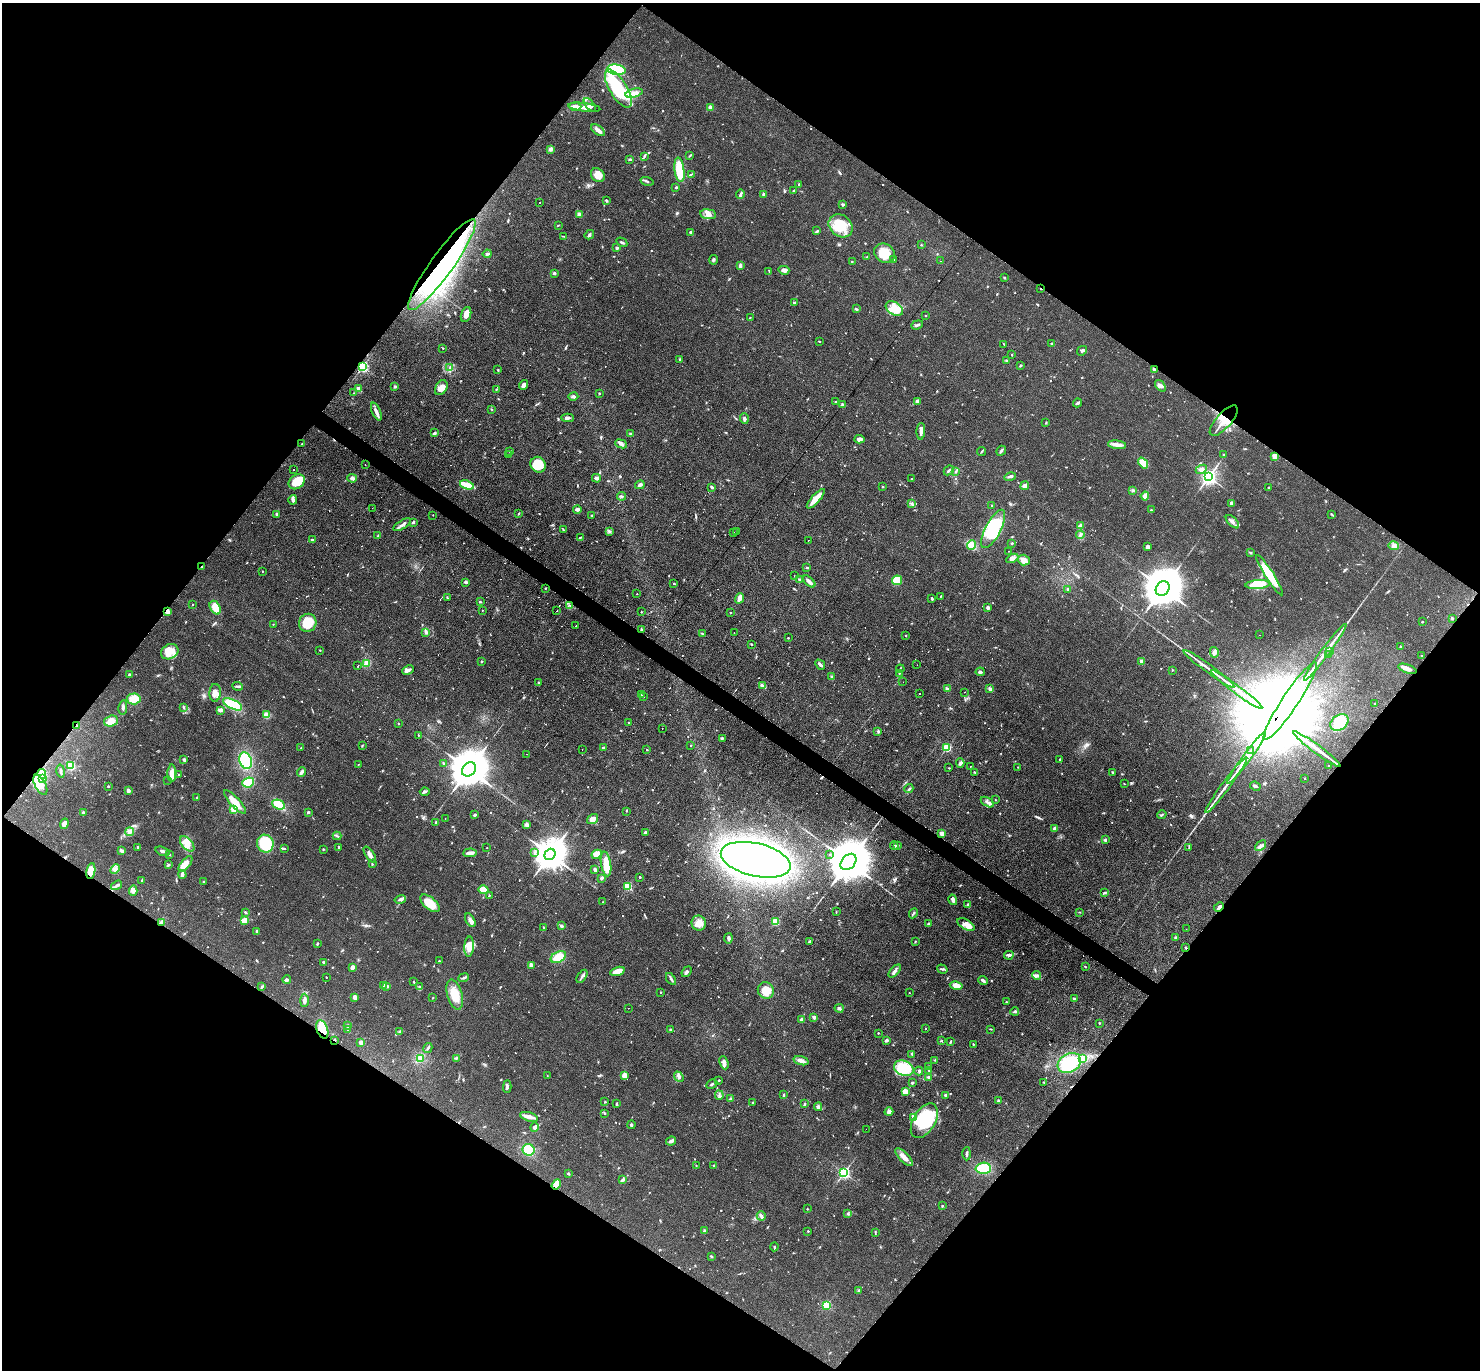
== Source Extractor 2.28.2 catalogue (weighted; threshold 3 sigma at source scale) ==
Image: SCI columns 130-6040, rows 297-5766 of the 6089 x 6079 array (HDU 1 of 3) = the unmasked area's bounding box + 8 px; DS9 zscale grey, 4 x 4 block average (1 PNG px = mean of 4 x 4 image px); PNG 1482 x 1372 px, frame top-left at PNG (2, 3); each listed source drawn as its Kron ellipse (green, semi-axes under 4 px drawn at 4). Shown black and unused: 50% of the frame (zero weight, under 3 of 4 exposures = <1% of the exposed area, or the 3 px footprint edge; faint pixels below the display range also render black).
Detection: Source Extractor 2.28.2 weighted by HDU 2 'WHT'. Background 0.0607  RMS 0.0056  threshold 0.0254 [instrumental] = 3 sigma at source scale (4.5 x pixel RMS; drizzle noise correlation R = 1.50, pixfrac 1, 0.05/0.05 arcsec/px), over >= 5 px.
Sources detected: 1018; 2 too faint to see at this stretch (4 x 4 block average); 6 inside a brighter object's white glare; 60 cosmic-ray / hot-pixel residue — neither listed nor drawn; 11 coinciding with a brighter row at this scale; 39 inside a brighter listed object's ellipse — not listed separately; of the other 900, all 500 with FLUX_AUTO >= 1.82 (the completeness limit of this list) listed and drawn (400 fainter detections not listed), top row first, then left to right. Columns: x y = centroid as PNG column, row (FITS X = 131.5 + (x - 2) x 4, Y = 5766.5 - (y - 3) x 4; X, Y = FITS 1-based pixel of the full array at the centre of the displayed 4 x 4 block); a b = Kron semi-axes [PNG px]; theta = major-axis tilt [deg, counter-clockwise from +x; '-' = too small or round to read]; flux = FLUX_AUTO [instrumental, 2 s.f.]
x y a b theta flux
616 70 9 5 -7 220
618 88 21 8 -59 260
634 93 9 4 14 20
590 105 8 3 -49 13
575 106 6 3 -2 30
584 107 16 3 -6 30
710 108 3 3 - 24
598 130 8 3 -35 19
551 149 4 3 - 11
644 156 3 2 - 4
689 156 3 2 - 2.3
630 159 3 2 - 5
679 170 12 5 -83 94
691 174 3 2 - 2.8
598 175 8 6 -44 35
647 181 7 2 -16 4.9
799 185 3 2 - 3.7
676 187 3 2 - 3.1
794 190 3 2 - 2.9
740 194 5 2 - 5.9
764 195 3 3 - 6.7
606 200 3 2 - 5.1
540 203 2 2 - 1.8
843 204 3 2 - 6
579 214 3 3 - 12
708 214 8 5 -7 20
558 225 2 2 - 1.9
841 226 13 10 -42 95
817 231 3 2 - 3.4
690 232 3 2 - 4.8
589 235 5 2 - 6.1
564 236 3 2 - 2.1
622 242 6 2 -31 5.2
921 245 2 2 - 2.3
617 248 3 2 - 7.4
884 253 11 9 -32 57
487 254 4 3 - 6.4
867 257 2 2 - 2.2
713 260 4 3 - 5.6
894 260 2 2 - 2.1
852 261 3 2 - 2
940 261 2 2 - 2
442 265 55 11 54 480
740 266 4 2 - 14
784 270 5 4 - 13
769 271 2 2 - 1.9
554 273 2 2 - 14
1004 277 2 2 - 2.3
1041 289 2 2 - 3.1
794 303 2 2 - 11
894 308 9 6 -32 47
856 309 4 2 - 4.4
466 315 8 5 72 21
925 315 2 2 - 4.9
750 318 2 2 - 1.9
917 325 6 2 20 6.2
819 341 3 2 - 2.4
1052 343 3 3 - 3.6
1004 344 2 2 - 2.6
443 348 2 2 - 3.5
1082 351 5 3 - 6.2
1012 355 2 2 - 2
679 359 2 2 - 2
1007 360 2 2 - 1.9
1020 365 3 2 - 3.8
363 366 2 2 - 400
450 368 2 2 - 2.3
498 370 2 2 - 2.8
1154 370 4 2 - 4.9
523 385 5 3 - 11
1160 386 6 4 -51 12
395 387 3 2 - 5.6
441 388 8 5 58 23
359 389 2 2 - 57
496 389 3 2 - 2.8
354 393 2 2 - 2.5
599 393 2 2 - 4.3
573 396 5 3 - 6.9
918 401 4 4 - 11
836 402 2 2 - 3.7
1078 403 5 2 - 6.9
842 405 3 2 - 4.9
492 409 2 2 - 1.9
376 412 9 2 -67 17
568 418 6 3 -3 9.5
744 419 5 3 - 8.6
1224 421 19 7 49 57
1046 422 2 2 - 2.7
921 431 8 3 86 14
434 433 4 2 - 4.6
630 433 3 2 - 5.4
860 439 5 3 - 14
302 444 3 2 - 3.6
621 444 6 3 -24 11
1117 445 9 3 -8 22
510 451 2 2 - 3.1
982 451 5 2 - 3.1
1001 451 5 2 - 8
509 455 3 2 - 3.5
1224 455 2 2 - 1.9
1275 456 2 2 - 65
1143 463 6 4 -50 52
365 465 2 2 - 5.2
538 465 8 7 - 88
1201 469 6 3 25 16
293 470 2 2 - 3.1
949 470 5 2 - 6.1
955 472 2 2 - 2.4
1010 477 6 3 11 6.4
1209 477 3 3 - 1100
352 478 4 3 - 7.9
596 478 4 3 - 11
912 479 2 2 - 2.7
297 482 8 6 36 58
467 485 7 2 -19 130
640 485 5 3 - 9.8
1025 486 4 3 - 15
712 487 3 2 - 6.6
883 487 2 2 - 6.8
1269 488 2 2 - 2.8
1133 490 3 2 - 5.4
621 496 4 2 - 4.3
1145 496 4 3 - 28
816 499 12 3 49 49
293 500 5 4 - 9.3
1232 503 4 3 - 12
912 504 2 2 - 2.8
992 505 2 2 - 2
372 508 2 2 - 3.9
577 509 4 3 - 8.4
1151 510 2 2 - 3
519 513 2 2 - 2.1
277 514 3 3 - 5.1
1332 514 4 2 - 3
433 515 2 2 - 2.2
592 515 2 2 - 2.7
413 522 3 2 - 6.4
1232 522 8 3 -45 14
402 525 10 2 31 12
1080 525 4 2 - 9.5
993 529 21 7 63 210
563 530 3 2 - 2.1
609 531 3 2 - 3.6
733 532 2 2 - 4.2
737 532 2 2 - 3.9
1080 535 4 2 - 3.7
378 536 3 2 - 3.3
580 537 3 2 - 2.9
312 540 2 2 - 4.8
808 541 2 2 - 4.7
1012 543 2 2 - 4
971 545 5 4 - 15
1394 546 5 4 - 13
1148 547 3 3 - 12
1009 551 2 2 - 7
1250 552 3 2 - 3.6
1012 558 6 4 25 12
1024 560 6 5 - 26
202 567 2 2 - 5.9
806 567 3 2 - 2.7
263 571 2 2 - 3
1270 575 24 4 -58 90
794 576 2 2 - 2.1
799 579 3 2 - 3.5
897 580 5 5 - 100
809 581 7 3 -42 15
465 582 4 2 - 2
674 583 2 2 - 5.2
1258 585 12 4 5 130
545 588 2 2 - 1.9
1163 588 8 6 49 11000
1068 589 3 2 - 5.1
637 594 2 2 - 1.8
941 596 2 2 - 2.2
447 598 3 2 - 2.8
739 598 5 2 - 30
932 599 3 2 - 6.3
480 601 2 2 - 2.1
193 604 2 2 - 2.2
570 606 2 2 - 1.8
215 608 7 5 -60 44
988 608 3 2 - 14
482 610 2 2 - 2.7
168 611 4 3 - 11
557 611 2 2 - 4.2
641 612 2 2 - 2
730 613 2 2 - 4.4
1452 618 3 2 - 4
1422 622 2 2 - 2.9
308 623 9 8 - 75
273 624 2 2 - 1.9
575 626 2 2 - 3.8
641 629 3 2 - 4.1
426 632 3 2 - 4.2
734 633 2 2 - 2.2
703 634 3 2 - 3.6
1259 635 2 2 - 2.3
906 636 2 2 - 3.8
788 638 2 2 - 3.4
751 644 2 2 - 3.2
1400 646 2 2 - 2
320 650 2 2 - 2.1
170 652 9 7 26 51
1214 652 5 3 - 9.2
1325 652 35 2 53 43
1330 652 2 2 - 2.9
1328 654 2 2 - 43
1422 656 2 2 - 2
482 661 3 2 - 2.7
1142 661 2 2 - 41
366 663 3 3 - 8.2
820 665 5 2 - 8.3
917 665 2 2 - 2.7
358 666 2 2 - 4.2
900 669 4 2 - 3.5
1209 669 31 2 -36 32
1407 669 10 3 -19 18
408 670 6 2 27 13
1172 670 2 2 - 2.7
980 672 4 2 - 6.1
899 674 3 2 - 2.2
129 675 4 2 - 4.4
832 677 4 2 - 3.8
903 682 2 2 - 3.2
539 683 3 2 - 2.8
762 685 3 2 - 2.5
238 686 5 2 - 5.2
947 689 2 2 - 21
990 689 2 2 - 31
1237 689 32 2 -36 72
965 692 2 2 - 3.3
215 693 9 6 87 21
919 694 2 2 - 7.5
641 695 2 2 - 2.1
643 697 2 2 - 2
134 699 7 5 5 42
1290 701 46 8 56 110000
233 704 10 4 -26 120
1375 704 2 2 - 2
123 708 7 2 82 6.9
184 708 3 2 - 2.7
221 710 4 2 - 16
267 715 4 3 - 27
111 721 7 5 18 34
398 723 2 2 - 1.8
628 723 2 2 - 2.2
1339 723 10 7 37 120
76 726 2 2 - 2
662 728 2 2 - 3.7
878 732 3 3 - 3.6
419 735 2 2 - 1.9
722 738 3 2 - 3.4
691 745 2 2 - 2.9
362 746 2 2 - 2.3
947 747 2 2 - 250
301 748 2 2 - 2.1
603 748 2 2 - 8.8
582 749 2 2 - 3.2
647 749 2 2 - 2.6
1317 749 29 3 -36 58
1250 750 2 2 - 150
527 754 2 2 - 8.1
1246 758 32 2 53 81
1060 759 3 2 - 2.6
184 760 4 2 - 5.9
246 761 8 6 -69 190
960 763 4 3 - 8
358 764 3 2 - 1.8
444 764 3 2 - 2.9
71 765 2 2 - 160
970 766 2 2 - 4.8
1329 766 2 2 - 2.2
1018 767 2 2 - 2.2
949 768 2 2 - 2.6
469 769 8 6 47 13000
61 771 7 2 -79 7.2
302 772 5 2 - 12
975 772 3 2 - 3.2
1112 772 3 2 - 3.1
172 773 9 4 88 35
42 774 5 2 - 8.1
179 775 3 2 - 2.4
1304 778 2 2 - 2.4
43 779 3 3 - 7
168 780 2 2 - 1.9
248 782 6 5 - 71
1124 784 3 2 - 1.8
40 785 11 5 -62 29
1226 785 34 2 53 39
108 786 2 2 - 4.3
1255 786 5 2 - 7.5
909 789 4 2 - 3.9
128 790 2 2 - 16
425 792 5 2 - 5.7
197 797 3 2 - 3.6
995 800 2 2 - 3.3
235 802 15 5 -47 45
987 802 7 3 -32 11
279 805 7 4 -23 82
234 809 2 2 - 100
626 811 3 2 - 2.1
308 812 2 2 - 5.9
83 813 3 2 - 5.2
475 815 4 2 - 5.6
1162 815 5 2 - 3.8
445 818 2 2 - 2.1
593 819 6 4 35 21
436 822 2 2 - 7.5
64 824 5 3 - 15
527 825 4 4 - 8.3
1054 829 4 2 - 8.9
130 832 4 3 - 9.3
645 833 2 2 - 6.2
942 833 2 2 - 66
337 836 4 2 - 3.8
1106 840 3 2 - 3.2
187 844 9 5 -49 27
265 844 9 8 - 150
898 845 3 2 - 3.1
894 846 4 2 - 3.7
1260 846 6 3 42 8.9
138 847 2 2 - 3.8
338 847 3 2 - 3.2
487 847 2 2 - 2.3
284 848 4 2 - 2.6
1189 848 3 2 - 2.2
323 849 2 2 - 2.3
122 851 4 2 - 14
163 851 7 2 -19 8.3
470 853 7 3 4 20
534 853 2 2 - 4.7
550 854 6 5 - 7700
597 854 5 4 - 35
830 854 2 2 - 2.3
169 855 2 2 - 2.9
370 855 9 2 -55 13
756 860 36 16 -13 2100
848 862 9 6 49 21000
185 864 9 4 52 33
372 864 2 2 - 2.1
606 864 12 5 -81 63
168 865 4 2 - 3.6
115 869 5 2 - 7
595 870 3 2 - 9.3
91 871 8 4 83 38
182 874 4 2 - 14
640 877 2 2 - 4.2
601 878 4 2 - 8.1
142 880 2 2 - 2.1
204 882 2 2 - 5
117 885 6 2 34 8
628 886 2 2 - 240
483 890 5 3 - 54
133 891 5 3 - 15
1104 893 3 2 - 5.7
489 895 2 2 - 2.8
400 899 6 3 16 10
953 900 5 3 - 13
603 902 2 2 - 2.2
430 903 11 6 -41 71
968 904 3 2 - 4.3
1219 907 5 2 - 6.1
245 912 3 2 - 4.2
836 912 2 2 - 2.2
1080 912 2 2 - 1.8
913 913 5 2 - 3.5
244 920 4 3 - 44
470 920 7 3 -60 12
775 922 2 2 - 170
161 923 3 2 - 4.8
699 923 7 7 - 33
928 924 2 2 - 19
966 925 9 5 -31 23
561 926 3 3 - 7.4
543 927 2 2 - 1.9
1186 929 2 2 - 3.1
256 931 3 2 - 5.8
729 938 5 3 - 8.4
1175 938 3 2 - 4
915 941 3 2 - 1.8
810 942 3 2 - 3.8
317 944 4 2 - 4.1
469 947 10 4 87 33
1186 948 2 2 - 2.6
1009 955 5 3 - 7.7
558 957 8 5 26 56
439 961 2 2 - 2.8
323 962 2 2 - 4
531 965 4 3 - 12
352 967 4 2 - 12
1085 967 3 2 - 2.6
942 969 5 2 - 4.9
617 971 7 3 16 31
895 971 8 3 48 11
687 972 6 3 49 7.9
1036 975 4 3 - 8.5
582 976 7 2 55 7.1
326 977 2 2 - 2.5
464 978 5 2 - 4.3
671 979 7 2 -58 6.3
287 980 4 2 - 11
983 981 5 2 - 8.1
414 982 2 2 - 3
383 985 3 2 - 4.1
956 985 6 3 -11 30
387 986 3 3 - 6.2
262 987 4 2 - 4.6
420 987 4 2 - 5.4
766 990 8 8 - 58
661 992 2 2 - 3
909 993 2 2 - 2.8
455 995 15 7 -73 49
355 998 4 3 - 16
433 998 2 2 - 1.9
1074 999 4 3 - 4.7
304 1000 6 3 88 11
1006 1002 2 2 - 4.2
629 1008 2 2 - 3
839 1008 4 3 - 7.9
1015 1011 4 2 - 6.5
814 1017 2 2 - 31
802 1020 3 3 - 13
1099 1023 2 2 - 4.4
348 1026 2 2 - 22
322 1029 9 5 -71 110
670 1029 3 2 - 2.9
925 1029 2 2 - 1.9
991 1029 3 2 - 2.4
347 1030 2 2 - 2.4
399 1032 2 2 - 2.5
878 1033 2 2 - 3.5
335 1040 3 2 - 3
886 1040 4 2 - 5.2
942 1041 3 2 - 2.5
950 1042 3 2 - 3.5
361 1043 4 4 - 8.1
973 1044 2 2 - 2.1
428 1048 5 2 - 6.7
912 1054 3 2 - 2.8
420 1058 3 3 - 7.5
456 1058 4 2 - 3.1
1083 1058 4 3 - 37
935 1060 2 2 - 2.4
801 1061 7 4 -16 14
724 1063 7 4 -69 12
1069 1063 12 9 29 160
929 1067 2 2 - 2.1
904 1068 10 7 -23 120
929 1070 3 2 - 3
919 1071 4 3 - 5.4
547 1075 2 2 - 1.8
624 1075 4 3 - 18
679 1077 6 3 -49 8.1
929 1078 3 2 - 9.7
719 1080 2 2 - 2.8
1043 1082 2 2 - 2.1
912 1083 3 2 - 5.6
712 1084 6 2 29 4.8
507 1087 6 2 87 8.1
905 1092 2 2 - 43
784 1094 3 2 - 2.2
719 1095 5 2 - 5.2
945 1095 3 2 - 4.6
730 1099 3 2 - 4
999 1100 3 2 - 3
605 1102 3 2 - 2
753 1103 2 2 - 2.4
617 1104 3 2 - 3.7
805 1104 3 2 - 4.1
818 1107 4 3 - 8
889 1112 4 3 - 12
605 1113 2 2 - 4.1
529 1117 9 3 -17 24
913 1117 3 2 - 3.6
924 1121 19 11 59 180
631 1125 4 2 - 3.9
535 1127 5 4 - 11
866 1129 2 2 - 2.2
671 1141 5 2 - 12
528 1150 6 6 - 77
967 1154 6 2 89 5.3
904 1157 11 4 -47 27
714 1165 3 2 - 2.7
696 1166 2 2 - 1.9
983 1168 8 5 2 84
844 1173 2 2 - 600
569 1174 3 2 - 3.1
623 1179 4 3 - 5.2
556 1184 5 4 - 37
942 1206 2 2 - 3.6
807 1209 2 2 - 3.1
848 1214 3 2 - 4.3
761 1216 5 3 - 12
704 1231 4 3 - 5.6
808 1231 2 2 - 4
875 1233 4 2 - 2.8
774 1247 4 2 - 3.1
711 1256 3 2 - 3.4
859 1290 3 2 - 4
827 1305 2 2 - 210
Overlapping masked pixels (flux is a lower limit): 16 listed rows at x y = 442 265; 1041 289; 363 366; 1224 421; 202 567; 168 611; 1290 701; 76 726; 1317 749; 91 871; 1219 907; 161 923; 1186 948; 322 1029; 335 1040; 556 1184
Diffuse or blended objects may show on this block-average render without a row.